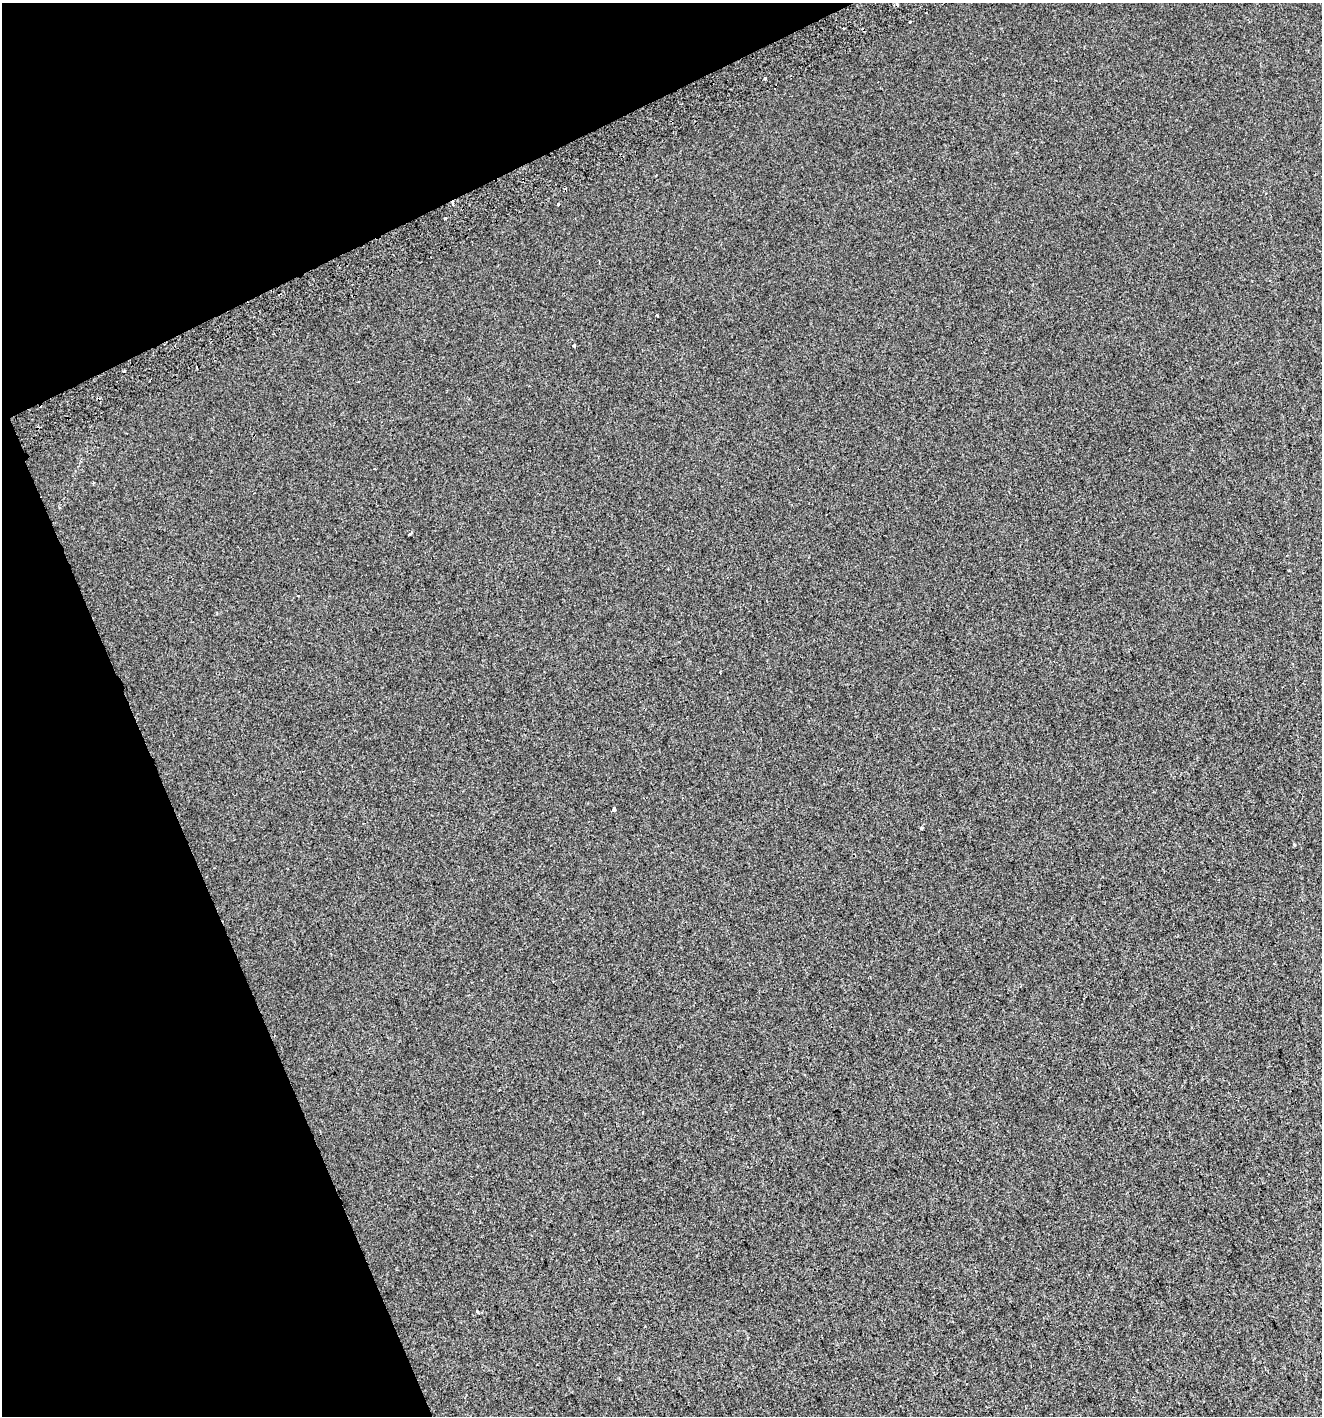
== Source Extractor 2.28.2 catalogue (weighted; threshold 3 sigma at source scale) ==
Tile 5 of 4 x 4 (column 1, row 2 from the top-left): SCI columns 108-1427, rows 2871-4284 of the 5552 x 5736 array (HDU 1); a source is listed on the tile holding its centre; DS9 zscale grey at full resolution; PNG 1324 x 1418 px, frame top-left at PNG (2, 3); no overlay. Shown black and unused: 21% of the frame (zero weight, under 2 of 3 exposures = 2% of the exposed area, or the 3 px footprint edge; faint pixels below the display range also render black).
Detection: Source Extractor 2.28.2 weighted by HDU 2 'WHT'; one run over the whole footprint, this tile lists its part. Background -1.28e-04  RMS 0.0074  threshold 0.0334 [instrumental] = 3 sigma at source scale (4.5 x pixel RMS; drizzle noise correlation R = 1.50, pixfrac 1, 0.0396/0.0396 arcsec/px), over >= 5 px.
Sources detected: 16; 4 cosmic-ray / hot-pixel residue — not listed; the other 12 listed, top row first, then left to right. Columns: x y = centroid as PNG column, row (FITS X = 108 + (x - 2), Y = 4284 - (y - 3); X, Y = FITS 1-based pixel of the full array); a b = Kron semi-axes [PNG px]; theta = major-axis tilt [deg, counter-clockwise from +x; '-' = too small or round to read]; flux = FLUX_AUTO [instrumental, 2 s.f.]
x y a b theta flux
910 21 3 2 - 1.3
844 28 3 2 - 0.91
765 78 3 3 - 1.1
558 204 3 3 - 1.8
446 219 3 3 - 1.2
657 315 3 2 - 0.58
574 345 4 3 - 2.1
410 534 3 3 - 6.5
614 809 3 3 - 13
921 828 3 3 - 1.2
1294 845 4 3 - 0.84
477 1311 4 3 - 0.93